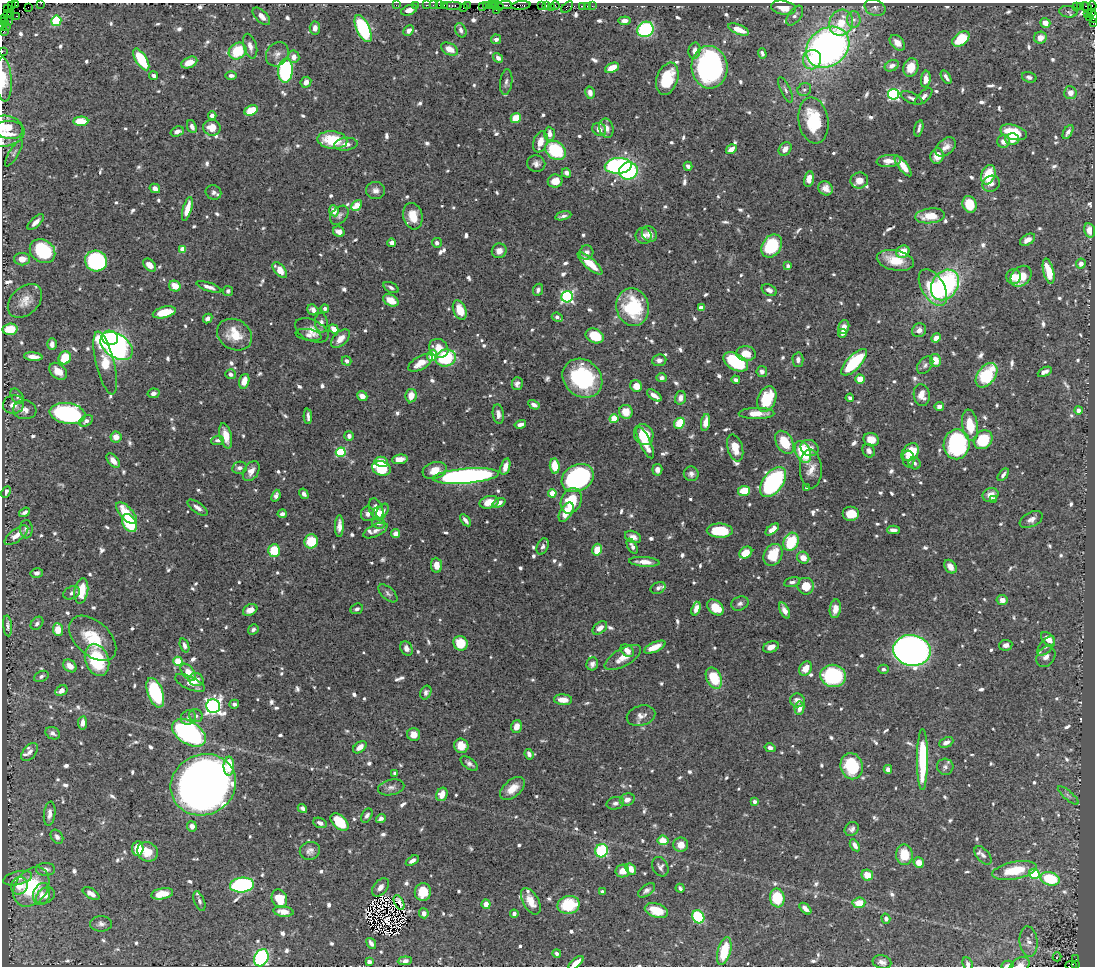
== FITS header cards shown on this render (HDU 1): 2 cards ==
NAXIS1  =                 1093
NAXIS2  =                  964

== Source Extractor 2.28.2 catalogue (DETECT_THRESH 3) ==
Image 1093 x 964 px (HDU 1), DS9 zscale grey, 1 PNG px = 1 image px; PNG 1097 x 968 px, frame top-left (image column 1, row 964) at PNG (2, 3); each listed source drawn as its Kron ellipse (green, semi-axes under 4 px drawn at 4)
Background 0.673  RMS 0.0099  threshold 0.0296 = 3 sigma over >= 5 px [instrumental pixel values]
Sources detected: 952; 8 with non-positive FLUX_AUTO (blend fragments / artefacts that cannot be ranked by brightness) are neither listed nor drawn; of the other 944, the 500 brightest by FLUX_AUTO listed and drawn (444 fainter detections omitted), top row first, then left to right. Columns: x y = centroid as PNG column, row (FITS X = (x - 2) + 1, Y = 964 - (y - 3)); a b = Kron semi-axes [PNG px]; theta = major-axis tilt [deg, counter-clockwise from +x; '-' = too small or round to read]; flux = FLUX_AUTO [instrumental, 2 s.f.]
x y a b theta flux
15 3 2 2 - 5.5
41 3 2 2 - 33
11 5 3 2 - 3
396 5 2 2 - 20
415 5 2 2 - 21
427 5 3 2 - 54
433 5 2 2 - 3.1
439 5 2 2 - 36
467 5 3 2 - 79
491 5 3 2 - 7.6
505 5 7 2 0 140
521 5 9 4 5 150
541 5 4 3 - 27
555 5 4 3 - 91
444 6 3 2 - 27
452 6 9 3 0 92
482 6 4 2 - 30
486 6 3 3 - 82
495 6 4 2 - 56
498 6 6 3 -32 110
546 6 3 2 - 72
582 6 3 3 - 100
587 6 2 2 - 7.3
592 6 2 2 - 32
1076 6 3 3 - 62
1080 6 2 2 - 12
1092 6 5 2 - 23
28 7 2 2 - 5.1
551 7 2 2 - 21
567 7 7 4 43 81
463 8 3 2 - 57
784 8 13 7 -11 9.3
875 8 11 8 -22 2.8
1087 8 7 2 -47 44
7 9 3 3 - 48
409 10 8 5 21 4.5
496 10 2 2 - 10
1068 12 9 6 -8 2
1092 12 4 3 - 33
1087 13 3 2 - 79
7 14 3 2 - 60
11 14 3 2 - 11
17 16 4 2 - 37
261 16 11 5 -45 4.7
795 16 11 6 53 2.7
1094 17 5 2 - 34
1090 18 4 3 - 86
5 19 3 2 - 11
854 20 8 6 90 3
8 21 3 2 - 3
56 21 5 5 - 49
624 21 6 4 6 3.3
4 22 4 2 - 27
1093 22 3 2 - 13
841 23 13 11 62 20
1045 23 5 4 - 6
3 26 4 2 - 34
6 27 2 2 - 4.1
315 28 6 5 - 4.2
363 29 14 6 -65 71
645 29 8 7 - 84
739 29 11 5 -23 9.4
409 30 6 4 47 3.9
461 30 7 5 -66 2.7
4 31 3 2 - 23
1040 38 6 6 - 5.6
496 39 5 5 - 2.7
961 39 10 6 39 28
897 43 9 6 -46 5.1
250 46 13 6 -74 4.6
828 47 23 18 38 320
450 49 9 6 -26 7.7
694 50 8 6 77 3.7
237 51 9 8 - 26
2 52 2 2 - 5.7
762 53 5 4 - 2.2
277 54 13 10 56 4.7
294 57 6 5 - 5.3
498 58 5 4 - 2.5
141 59 12 5 -58 31
812 60 10 9 - 19
189 63 8 5 24 6.4
892 66 7 5 28 4.1
709 67 21 18 -85 210
911 67 9 7 71 11
612 68 7 4 23 11
286 71 12 7 84 110
154 76 4 3 - 2.3
231 76 5 4 - 2.5
946 77 7 3 -58 2.3
1029 77 7 5 -16 2.1
4 79 22 8 -86 8.8
667 79 16 10 71 23
926 79 8 4 84 5.7
306 82 6 5 - 4.6
506 82 13 6 83 2.5
785 90 14 5 -65 2.4
804 90 7 6 - 2
590 93 6 5 - 3.7
1070 93 6 6 - 5.4
893 94 5 5 - 110
924 97 11 5 43 3.1
912 98 12 5 -25 2.7
251 110 7 5 26 20
212 116 4 4 - 4
516 118 5 5 - 16
813 120 23 15 -80 40
81 121 7 4 2 20
7 127 16 11 -16 9.4
192 127 7 4 -68 2.7
212 128 9 8 - 9.1
606 128 10 7 -77 4.4
919 128 8 3 76 2
599 129 7 6 - 5.3
177 131 7 5 19 3.4
1014 132 14 7 -16 22
1068 132 8 4 59 2.4
6 134 19 12 11 13
549 134 7 5 -86 4.3
1012 139 7 6 - 9.1
332 140 15 8 -5 26
1003 141 6 6 - 4.4
540 142 11 7 69 7.9
346 144 12 6 7 4.8
946 147 11 8 40 5.2
731 149 6 4 32 6.1
785 149 7 6 - 5.5
555 150 11 8 -35 43
14 153 15 4 59 2
937 156 7 6 - 5.9
889 161 12 6 5 6.2
536 164 9 8 - 3.3
618 166 13 8 4 150
688 166 4 4 - 2.9
903 166 12 4 -53 8.3
628 171 9 8 - 51
566 173 5 4 - 2.4
988 175 10 7 70 25
809 179 8 5 79 6.5
555 181 7 6 - 8.9
859 181 9 8 - 7
991 184 9 7 28 3.8
155 188 5 4 - 3.4
826 188 7 6 - 4.9
376 190 9 8 - 3.8
213 192 8 7 - 2.8
970 204 8 7 - 18
357 205 6 4 47 16
187 209 12 4 74 9.2
334 211 6 4 -64 6.8
339 215 11 7 46 2.5
413 216 13 9 -76 12
563 216 8 3 13 2.2
930 216 15 7 6 13
36 222 10 4 43 3.6
1090 230 7 5 -75 7.7
339 232 6 5 - 4.4
649 234 8 7 - 4.4
644 236 8 8 - 4
1028 240 8 5 30 4.7
392 243 4 4 - 4.1
437 243 5 5 - 2.4
772 246 12 9 57 40
183 249 4 4 - 11
42 251 13 11 -36 42
499 251 7 7 - 4.2
586 252 7 7 - 3.1
903 252 7 6 - 10
22 259 8 6 1 5.9
895 260 19 10 -12 15
96 261 11 10 - 78
590 263 16 5 -42 12
1081 264 5 5 - 3.7
150 265 8 5 -44 5.8
788 266 4 3 - 2.2
280 270 9 5 -49 8.9
1049 271 13 5 -77 18
1021 276 12 9 46 15
1014 277 7 7 - 5.2
945 285 16 12 54 99
175 286 6 5 - 11
209 287 13 4 -19 3.9
933 287 20 11 -59 37
391 288 8 5 -27 2
538 290 6 5 - 2.1
769 290 8 5 -28 3
228 291 5 5 - 2
567 297 6 5 - 130
391 300 8 5 -29 8.3
25 301 20 13 43 8.7
633 307 19 16 -74 44
701 308 4 4 - 6
325 309 4 4 - 2.3
313 310 6 5 - 3.7
460 310 10 6 -66 12
164 312 12 5 13 18
557 317 5 3 - 3.3
208 318 5 4 - 2.2
321 323 10 6 -85 3.1
844 327 7 5 71 5.3
10 329 7 5 5 19
334 329 5 4 - 8.1
312 330 18 10 -25 8
919 330 7 6 - 3.9
842 333 5 5 - 2.3
234 335 18 15 -30 16
309 335 13 5 -10 3.3
595 336 9 7 -24 21
110 338 8 7 - 21
936 338 5 4 - 5.2
340 339 11 6 44 5.9
52 344 6 4 -90 4
117 346 18 11 -35 220
439 348 10 8 -39 8.6
746 354 10 7 -8 9.3
432 355 6 5 - 15
33 357 9 4 -6 5.5
65 358 7 6 - 20
446 358 10 8 17 54
659 360 7 6 - 3
798 360 7 5 -89 2.8
935 360 6 5 - 8.6
347 361 5 4 - 2.7
736 362 13 8 -30 62
854 362 17 7 46 50
105 363 32 9 -76 24
420 363 13 6 30 9.1
925 365 10 6 50 2.3
58 371 10 7 -41 8.3
762 372 5 5 - 2.5
1045 372 7 4 28 3.6
231 374 5 5 - 2.2
987 375 14 9 54 46
582 378 21 18 -40 61
661 378 5 4 - 2.1
860 379 4 4 - 11
736 380 4 4 - 3.2
244 381 7 5 73 7.9
517 384 6 5 - 2.6
636 386 6 5 - 6.9
153 393 6 4 12 2.6
654 395 8 4 -35 4
922 395 11 8 -79 7.2
17 396 9 5 -55 2.2
362 396 5 4 - 4
411 396 7 5 80 8.4
680 398 7 5 73 3.7
850 398 4 4 - 2
767 399 13 9 70 25
13 404 10 9 - 5.5
534 405 6 4 -30 2.9
939 406 5 4 - 3.4
25 410 12 9 -6 4.6
1078 410 4 4 - 4.8
626 412 7 6 - 10
67 413 18 10 -9 120
756 413 18 5 1 8.4
498 414 10 5 -82 3.3
308 416 8 3 -88 2.2
614 419 4 4 - 24
86 421 7 5 34 3
705 422 8 4 81 6.1
679 423 6 5 - 27
520 424 6 4 15 3.9
970 425 16 8 -80 16
644 434 11 9 -59 21
226 436 13 5 -77 7.9
349 436 5 4 - 3.3
116 437 5 5 - 5.9
218 440 6 4 5 2.3
871 440 8 6 -21 8.1
983 440 10 8 44 29
785 442 12 8 -60 19
645 443 17 5 -65 12
957 444 15 13 81 77
735 448 14 7 -74 10
809 448 9 7 -32 4.8
869 451 7 6 - 2.9
341 452 5 4 - 48
803 452 11 7 -66 36
910 452 10 7 45 18
400 459 8 4 8 6.7
908 459 8 6 -84 2.5
113 461 8 5 -50 5.1
381 462 7 5 -11 11
915 463 6 5 - 1.9
555 466 7 5 -83 14
505 467 8 4 73 5.1
239 468 7 6 - 2.5
381 468 9 7 -17 30
811 469 19 11 -87 7.7
435 470 12 8 18 8.5
657 470 6 5 - 3.3
251 471 11 7 58 5.3
691 474 7 7 - 2.7
1003 475 7 3 52 2.1
466 476 33 7 4 260
578 478 17 13 30 130
773 482 17 10 53 120
807 488 3 3 - 1.9
744 491 6 5 - 18
6 492 6 3 65 1.9
552 493 4 4 - 17
304 494 5 4 - 2.4
991 495 8 6 22 6.2
276 496 6 4 69 2.8
993 499 4 3 - 3.2
571 501 13 10 65 24
489 502 10 6 14 11
499 503 7 4 22 3.2
198 508 11 5 -36 4
376 509 11 7 -72 7
382 511 8 5 58 2.6
24 512 6 4 35 2
566 512 10 6 59 10
127 513 14 6 -47 18
282 514 4 3 - 2.5
367 514 7 6 - 2.5
378 514 7 5 -85 3.3
851 514 8 7 - 11
1031 519 12 7 26 3.9
465 520 7 3 -52 2.6
129 523 10 6 -58 45
378 523 6 5 - 3
339 526 11 4 89 4.3
26 529 9 6 -87 2.6
772 529 8 4 38 8.5
893 530 6 4 0 3.2
375 531 13 6 26 3.6
720 531 13 7 -2 26
396 534 4 4 - 5.2
16 535 14 6 37 6.7
633 537 8 5 -24 3.6
311 541 7 6 - 22
791 542 9 7 65 35
543 546 8 5 68 2.1
632 546 8 4 -62 2.4
597 550 6 5 - 14
274 551 6 6 - 21
746 553 7 5 35 14
773 555 11 8 61 20
803 558 6 5 - 7.2
644 562 15 5 -5 6.3
436 565 7 5 -83 5.9
950 567 7 5 -53 5.4
37 573 6 5 - 2.1
792 582 8 5 13 2.3
806 586 8 8 - 13
658 588 8 5 25 2
81 591 12 7 79 19
72 593 9 6 25 2.1
388 593 11 6 -41 2.1
1002 600 5 5 - 5.6
740 603 9 6 24 2.2
715 607 9 6 -41 13
357 609 6 5 - 2.2
696 609 7 4 71 4.8
835 609 9 5 82 5.9
250 610 7 5 28 4.6
784 610 9 4 -63 5.4
37 623 7 5 50 2.1
8 626 10 4 -85 2.1
600 628 8 5 39 5
58 630 6 5 - 12
253 630 6 4 48 2.1
93 638 28 17 -42 26
1048 639 8 5 -45 7.3
461 643 7 7 - 19
184 645 7 4 -71 2.5
1006 645 7 5 10 2.9
1046 646 11 6 48 3
655 647 11 5 23 10
771 647 8 5 23 5.9
406 648 7 6 - 3.3
912 650 19 15 -9 430
627 651 7 5 -40 5.1
1046 656 11 8 57 4.4
623 657 20 8 30 9.2
97 660 16 11 -70 45
178 661 4 4 - 20
592 664 6 5 - 2.8
70 666 7 5 -40 6.9
805 669 8 6 57 7.2
883 669 5 4 - 2
188 672 10 6 -53 10
41 676 7 5 24 2.1
833 676 13 11 -7 62
714 678 11 7 -65 26
196 680 7 6 - 6
190 683 16 6 -25 6.7
61 691 6 5 - 4.9
426 692 7 5 65 2.4
155 693 15 7 -69 67
563 700 9 5 -4 7.3
797 700 7 7 - 4.2
234 704 5 4 - 2.1
213 706 7 7 - 310
799 708 7 5 81 5.9
196 716 7 6 - 2.1
641 716 14 10 15 4.8
188 717 8 7 - 2.4
82 723 7 4 80 4.4
516 726 6 5 - 5.3
53 733 8 6 -28 2.8
189 733 18 11 -33 150
414 735 6 6 - 6.2
946 742 7 5 26 3.3
461 746 7 7 - 9.9
360 747 8 5 37 4.8
770 748 5 4 - 2.7
30 752 10 6 50 3.2
529 754 5 4 - 2.6
922 759 30 5 90 47
469 763 10 5 -35 2.8
229 766 9 5 89 15
852 766 13 11 -73 34
945 767 8 8 - 2.5
888 769 4 4 - 3.4
395 773 4 4 - 2.1
203 785 33 30 25 1000
391 787 13 7 12 3.2
512 789 15 8 41 9.7
442 794 7 5 66 7.7
1068 795 13 4 -41 2.2
627 799 7 6 - 4.2
755 802 4 4 - 2.2
615 803 9 6 13 2.6
302 808 5 4 - 2.1
50 814 12 5 83 4.1
367 815 7 5 60 2.3
381 818 5 4 - 2.6
339 822 10 6 -43 30
320 823 7 5 -24 3.2
192 826 5 5 - 3.5
852 829 7 6 - 2.5
57 837 8 5 -54 2.3
663 840 5 5 - 11
681 845 7 7 - 6.1
855 845 6 4 -57 3.8
138 848 7 5 86 17
310 851 10 9 - 3.6
602 851 7 6 - 48
148 852 10 9 - 11
904 855 10 8 -88 16
983 855 11 6 -49 2.3
412 861 7 4 32 2.6
919 862 5 5 - 7.5
660 867 10 7 -61 2.4
46 869 9 6 0 2.9
631 869 6 5 - 6.3
1015 870 22 8 11 25
622 871 7 6 - 6.6
1034 874 5 5 - 42
867 875 6 5 - 10
18 878 15 6 13 4.3
1050 879 10 6 -14 40
242 885 12 7 6 130
19 886 9 8 - 7.7
31 887 21 16 53 37
380 887 10 6 51 4.1
680 888 4 3 - 2.2
646 890 10 5 34 2.4
602 891 4 3 - 2.2
423 892 9 8 - 15
41 894 11 8 73 4.5
91 894 9 5 -32 4.7
162 894 11 5 10 14
45 896 10 7 34 4.1
777 898 9 7 -81 25
279 899 9 7 -66 15
199 901 10 5 -69 2.1
531 901 14 7 -60 8.6
399 902 8 4 -61 2
859 903 6 5 - 12
486 904 5 4 - 6.7
569 905 11 9 11 28
805 909 7 4 -44 4.1
656 910 12 7 -17 14
283 911 10 5 -7 6.4
424 913 5 4 - 3.3
514 914 4 4 - 2.9
698 917 7 5 -56 42
886 919 5 4 - 2.7
101 924 11 7 0 3
1028 941 15 9 -85 5.4
371 943 6 4 -53 3
724 951 14 6 75 22
557 953 4 4 - 2.5
1057 957 4 3 - 2.5
261 958 9 6 64 120
1076 959 3 2 - 45
405 961 7 4 5 2.9
369 962 4 4 - 2.9
882 962 9 6 -12 3.3
576 963 9 4 40 6.8
968 964 7 5 -65 2.3
1075 964 3 2 - 140
1008 965 6 4 13 2.1
1020 965 10 7 21 3.8
1071 966 6 3 -17 270
At the frame edge (FLAGS 8, measured only in part): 14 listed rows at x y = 15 3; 41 3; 11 5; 1094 17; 1093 22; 3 26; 2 52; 4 79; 6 134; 576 963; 968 964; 1008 965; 1020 965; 1071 966
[444 fainter detections neither listed nor drawn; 8 non-positive-flux detections neither listed nor drawn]